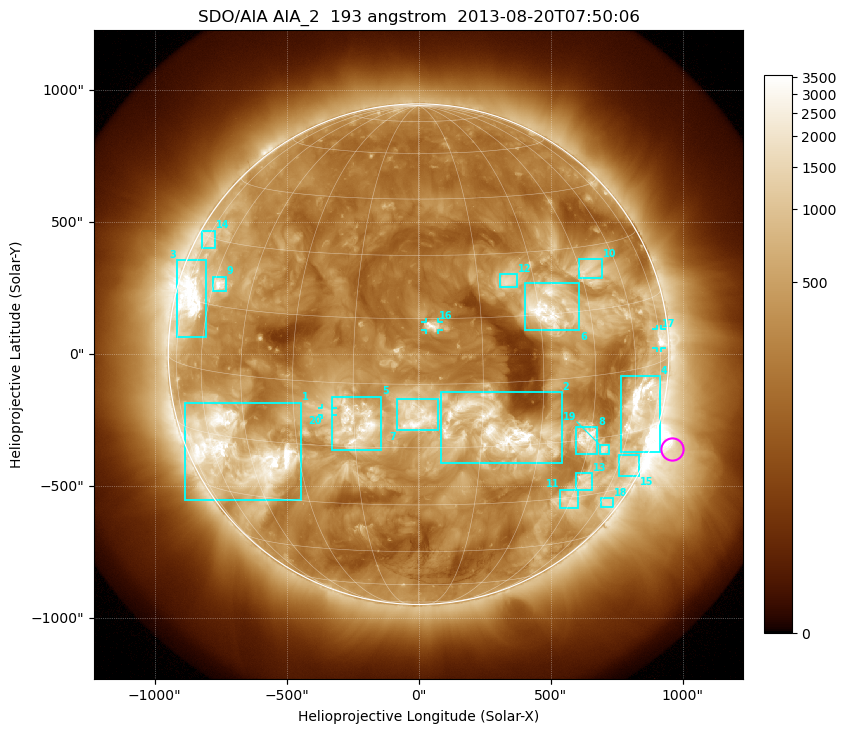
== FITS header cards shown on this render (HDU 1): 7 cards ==
TELESCOP= 'SDO/AIA'
INSTRUME= 'AIA_2'
WAVELNTH=                  193
WAVEUNIT= 'angstrom'
DATE-OBS= '2013-08-20T07:50:06.84'
CTYPE1  = 'HPLN-TAN'
CTYPE2  = 'HPLT-TAN'

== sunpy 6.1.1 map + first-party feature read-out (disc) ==
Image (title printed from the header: SDO/AIA AIA_2  193 angstrom  2013-08-20T07:50:06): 1024 x 1024 px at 2.4 arcsec/px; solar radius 948 arcsec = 395 px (full disc in frame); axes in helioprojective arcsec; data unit not stated in the header (colour bar unlabelled)
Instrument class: DISC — disc imager (sunpy class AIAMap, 193 A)
Bright regions (active regions / flare kernels): reference = the median radial profile (limb darkening/brightening removed); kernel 9 px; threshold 5 sigma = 857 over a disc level ~295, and >= 1.15x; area >= 12 px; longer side >= 9 px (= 22 arcsec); searched inside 0.97 R_sun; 23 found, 20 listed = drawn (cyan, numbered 1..; 3 of them under ~33 arcsec drawn as corner ticks so the feature stays visible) (cap 20 boxes per figure: the strongest are kept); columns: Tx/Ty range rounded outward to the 5 arcsec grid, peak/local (2 s.f.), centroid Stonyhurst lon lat
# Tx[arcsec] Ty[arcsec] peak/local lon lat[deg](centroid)
1 -885..-445 -555..-185 12 -49 -18
2 85..545 -415..-145 17 +19 -11
3 -920..-805 65..355 14 -70 +16
4 765..915 -375..-85 14 +64 -9
5 -330..-140 -365..-160 12 -15 -10
6 400..610 90..270 12 +32 +17
7 -85..75 -290..-170 13 +0 -7
8 595..680 -380..-275 10 +44 -15
9 -780..-730 240..295 11 -58 +20
10 605..695 285..360 5.8 +48 +24
11 535..605 -585..-510 5.6 +45 -31
12 310..375 255..305 6.2 +23 +23
13 595..660 -515..-450 5.3 +48 -26
14 -820..-770 400..470 4.4 -73 +29
15 760..835 -460..-380 4.5 +66 -23
16 25..75 90..125 8 +3 +13
17 900..920 25..95 8.4 +75 +5
18 690..740 -580..-545 4.2 +64 -33
19 685..720 -380..-340 6.4 +51 -18
20 -365..-325 -230..-205 4.3 -21 -7
Off-limb structures (1.02-1.3 R_sun): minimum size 162 px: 3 found; the strongest spans PA ~215..285 deg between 1.02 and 1.3 R_sun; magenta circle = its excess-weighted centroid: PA ~250 deg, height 1.08 R_sun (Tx ~960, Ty ~-360 arcsec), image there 5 x the reference